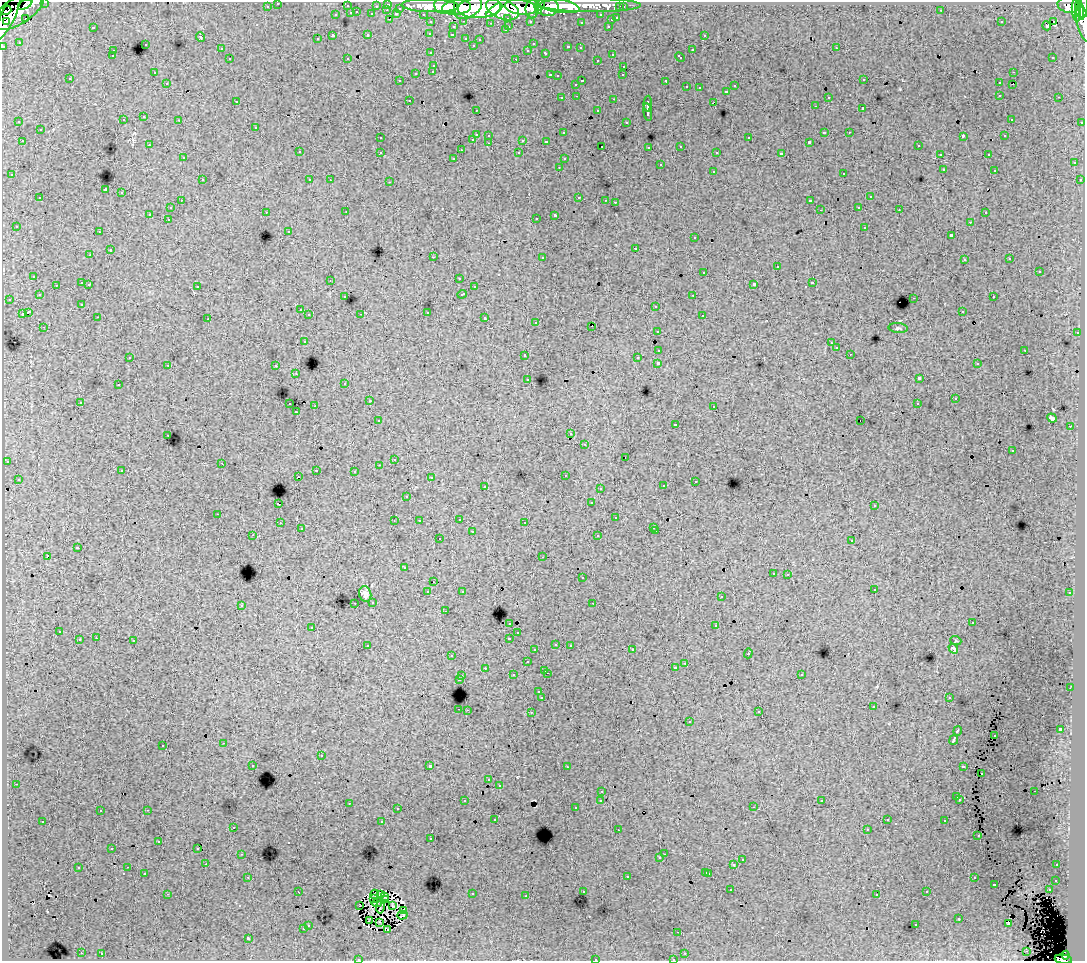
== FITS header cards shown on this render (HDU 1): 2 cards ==
NAXIS1  =                 1083
NAXIS2  =                  959

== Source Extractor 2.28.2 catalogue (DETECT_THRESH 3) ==
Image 1083 x 959 px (HDU 1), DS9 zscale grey, 1 PNG px = 1 image px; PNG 1087 x 963 px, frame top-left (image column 1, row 959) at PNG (2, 2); each listed source drawn as its Kron ellipse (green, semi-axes under 4 px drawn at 4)
Background 104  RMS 0.88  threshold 2.65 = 3 sigma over >= 5 px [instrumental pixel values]
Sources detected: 483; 4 with non-positive FLUX_AUTO (blend fragments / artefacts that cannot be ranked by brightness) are neither listed nor drawn; the other 479 listed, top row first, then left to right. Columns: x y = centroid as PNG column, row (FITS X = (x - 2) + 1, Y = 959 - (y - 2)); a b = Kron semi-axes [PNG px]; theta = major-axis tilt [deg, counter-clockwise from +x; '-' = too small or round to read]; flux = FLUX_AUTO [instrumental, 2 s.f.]
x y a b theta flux
45 2 3 2 - 2600
278 3 3 3 - 1800
25 4 8 3 32 37000
388 4 3 3 - 4300
540 5 5 4 - 48000
558 5 21 6 -11 150000
590 5 51 7 0 110000
1068 5 11 8 -15 80000
267 6 3 3 - 1100
347 6 3 3 - 670
376 6 3 2 - 710
430 6 28 6 -1 190000
445 6 10 8 -8 130000
1084 6 13 3 83 72000
457 7 14 7 6 190000
521 7 16 7 -6 240000
547 7 11 9 -2 160000
620 7 3 3 - 990
623 7 3 3 - 1800
400 8 3 3 - 650
468 8 15 8 30 160000
479 8 21 10 4 420000
503 9 17 10 -21 410000
532 9 9 6 89 150000
1080 9 9 3 -80 110000
387 10 3 2 - 240
494 10 10 4 37 93000
941 10 3 2 - 85
5 11 6 4 17 8800
18 11 29 13 31 220000
538 11 4 4 - 57000
1076 11 11 4 -83 140000
357 12 3 2 - 270
351 13 3 3 - 600
372 14 3 3 - 970
396 14 4 3 - 670
423 14 3 2 - 1500
336 15 3 3 - 360
601 15 3 3 - 1100
8 16 25 7 65 180000
25 18 2 2 - 390
508 18 3 3 - 870
617 18 3 3 - 410
390 19 3 2 - 330
611 20 3 3 - 310
464 21 3 2 - 280
530 21 3 3 - 1100
1054 21 3 2 - 190
6 22 3 3 - 62000
431 22 3 3 - 1500
581 22 3 2 - 70
1001 22 3 3 - 100
491 23 3 2 - 74
1084 24 19 6 -74 64000
509 26 3 2 - 360
608 26 3 2 - 360
1047 26 5 3 - 120
93 27 3 3 - 850
453 27 3 3 - 220
505 30 3 3 - 160
430 33 3 3 - 180
368 35 3 3 - 360
452 35 3 3 - 170
704 35 3 3 - 270
333 36 4 3 - 990
200 37 5 3 - 53
466 38 3 3 - 330
317 39 3 3 - 120
480 39 3 3 - 100
19 42 2 2 - 50
145 44 3 3 - 330
533 44 3 3 - 150
473 45 3 3 - 93
3 46 3 3 - 3500
568 47 3 3 - 280
580 48 3 3 - 150
836 48 3 2 - 170
221 49 3 3 - 200
528 50 3 3 - 180
692 50 3 3 - 420
113 51 3 2 - 140
431 53 3 3 - 230
546 53 3 3 - 390
612 54 3 3 - 380
112 56 3 3 - 200
680 57 5 3 - 270
1053 57 3 3 - 190
347 58 2 2 - 43
230 59 3 3 - 290
516 59 3 2 - 410
597 60 3 2 - 140
434 65 3 3 - 270
624 66 3 3 - 230
433 71 3 3 - 190
154 72 3 2 - 140
1013 72 3 2 - 210
416 73 3 3 - 390
550 75 3 2 - 490
623 75 3 2 - 77
557 76 3 3 - 150
70 79 3 2 - 77
864 80 3 2 - 100
400 81 3 2 - 150
582 81 3 2 - 490
666 81 4 3 - 760
167 83 3 2 - 140
999 83 3 3 - 220
576 84 3 3 - 200
1013 84 2 2 - 12
735 86 3 3 - 240
686 87 3 3 - 250
699 88 3 2 - 57
726 91 3 3 - 250
1000 95 3 2 - 190
577 96 3 2 - 170
828 97 3 3 - 130
1059 97 3 2 - 130
562 98 3 2 - 91
614 99 3 2 - 360
409 100 2 2 - 96
237 101 3 2 - 68
713 103 4 2 - 240
648 104 8 3 88 1700
815 106 3 2 - 76
863 108 3 3 - 970
476 110 3 2 - 59
598 111 3 3 - 220
648 112 9 3 -82 1800
144 117 3 3 - 290
1011 119 3 2 - 89
123 120 3 3 - 150
179 120 3 2 - 150
19 122 3 2 - 86
626 122 3 3 - 150
1082 122 3 3 - 460
256 127 3 3 - 250
40 130 3 3 - 280
824 132 3 3 - 670
849 132 3 2 - 180
563 133 3 3 - 160
476 134 3 3 - 720
489 135 3 3 - 280
963 136 4 2 - 420
1005 136 3 2 - 81
380 138 3 2 - 100
749 138 3 3 - 420
473 139 3 2 - 290
523 140 3 3 - 450
22 141 3 2 - 220
546 141 3 3 - 140
809 142 3 3 - 74
489 143 3 2 - 200
149 145 3 2 - 92
602 146 2 2 - 62
681 146 3 3 - 200
918 146 3 2 - 150
649 147 3 3 - 140
461 150 3 2 - 70
299 152 3 3 - 220
380 152 3 3 - 310
717 152 3 3 - 140
519 153 3 3 - 190
781 154 4 3 - 1600
940 154 3 2 - 71
988 154 3 2 - 200
183 158 3 3 - 150
454 158 3 3 - 130
564 159 2 2 - 50
1074 163 3 3 - 180
660 165 3 3 - 270
559 167 3 2 - 120
944 170 4 3 - 52
994 170 3 2 - 63
713 171 3 3 - 250
844 173 3 3 - 240
12 175 3 3 - 53
202 180 3 2 - 230
310 180 3 3 - 160
330 180 3 2 - 56
1080 180 3 2 - 110
390 182 3 2 - 420
105 190 3 3 - 7900
122 193 3 3 - 400
579 197 3 2 - 310
870 197 3 3 - 320
40 198 3 3 - 240
181 200 2 2 - 110
606 200 3 2 - 68
810 201 4 3 - 930
615 202 3 2 - 370
859 207 3 2 - 190
170 208 3 3 - 130
820 210 2 2 - 34
899 210 2 2 - 69
266 212 3 2 - 170
346 212 2 2 - 50
985 213 3 2 - 180
150 214 3 3 - 910
555 215 4 3 - 1800
536 218 3 2 - 170
168 219 3 2 - 240
970 222 3 3 - 140
16 226 3 3 - 80
865 227 3 3 - 280
289 231 3 3 - 130
99 232 3 2 - 190
951 235 3 3 - 840
695 238 3 3 - 150
636 248 3 3 - 450
110 250 3 2 - 370
90 255 3 2 - 130
433 257 2 2 - 410
542 257 3 3 - 170
1010 259 3 2 - 65
964 260 3 2 - 120
777 267 3 3 - 580
1039 271 3 3 - 380
704 272 3 3 - 350
34 276 3 3 - 190
459 278 3 2 - 64
330 280 3 2 - 30
82 283 3 3 - 650
813 283 3 3 - 230
89 284 3 2 - 310
754 284 4 3 - 1500
56 285 3 2 - 170
197 286 3 3 - 300
474 287 3 3 - 200
462 294 4 3 - 400
39 295 3 3 - 200
693 295 3 2 - 130
345 297 3 3 - 110
993 297 3 2 - 250
914 298 3 2 - 380
9 299 3 2 - 190
82 304 3 3 - 190
656 306 3 3 - 240
300 310 3 2 - 94
962 311 3 2 - 100
28 312 4 3 - 1100
427 312 3 3 - 400
22 314 3 3 - 410
361 314 2 2 - 36
309 315 3 3 - 180
702 315 3 3 - 230
98 317 3 2 - 170
485 318 3 3 - 320
208 319 3 2 - 53
536 322 3 3 - 130
592 326 2 2 - 31
44 327 3 2 - 120
898 328 9 5 -4 110
658 331 3 2 - 110
1077 333 3 2 - 200
304 341 3 3 - 300
831 343 3 2 - 51
836 348 3 3 - 200
659 350 4 3 - 530
1025 350 3 2 - 300
850 354 3 2 - 61
525 355 3 3 - 230
130 357 3 3 - 120
637 358 3 2 - 130
658 363 4 3 - 1700
977 364 3 2 - 77
168 365 3 2 - 150
276 366 3 3 - 340
296 374 3 2 - 50
528 379 3 2 - 120
919 379 4 3 - 2100
345 383 3 3 - 150
118 385 3 3 - 230
955 399 3 2 - 93
370 401 3 2 - 94
80 402 3 2 - 230
290 404 3 2 - 250
917 404 3 2 - 62
315 406 2 2 - 550
714 406 3 2 - 110
296 412 3 2 - 120
1052 418 5 3 - 95
378 421 3 3 - 140
860 421 2 2 - 74
675 424 3 3 - 85
1070 426 3 2 - 42
571 434 3 2 - 160
168 435 3 2 - 200
585 444 4 3 - 49
1012 451 2 2 - 42
625 457 2 2 - 26
394 459 2 2 - 51
7 461 3 2 - 79
222 463 3 2 - 110
379 465 3 2 - 120
316 470 3 2 - 280
122 471 3 3 - 210
354 471 3 2 - 91
565 475 3 2 - 68
298 476 3 2 - 10
431 478 3 3 - 140
18 479 3 3 - 160
695 481 3 2 - 160
485 486 3 2 - 240
663 486 3 3 - 160
600 488 3 2 - 120
407 496 3 3 - 83
591 503 3 2 - 68
278 504 3 3 - 1200
874 506 3 3 - 170
218 514 3 2 - 180
616 518 3 3 - 310
459 519 3 2 - 240
394 521 3 2 - 35
419 521 3 3 - 140
525 522 3 2 - 160
280 523 3 2 - 120
654 527 3 2 - 92
301 529 3 2 - 84
656 531 3 2 - 240
472 532 3 3 - 410
253 535 3 2 - 140
598 536 3 3 - 290
439 539 3 3 - 160
852 540 3 3 - 210
77 548 3 3 - 830
47 556 3 3 - 1200
543 557 3 2 - 140
404 568 3 3 - 180
773 573 3 3 - 150
788 574 3 2 - 130
582 578 3 3 - 290
433 582 2 2 - 190
874 589 3 2 - 160
462 591 3 3 - 180
428 592 3 3 - 330
1070 593 3 3 - 180
365 594 8 6 -76 230
721 597 3 3 - 150
373 602 3 3 - 220
355 603 3 2 - 170
593 603 2 2 - 33
241 605 3 3 - 320
445 611 3 2 - 75
509 623 3 3 - 180
972 623 3 2 - 110
716 626 3 3 - 470
312 627 3 3 - 190
59 632 3 2 - 120
518 633 3 2 - 140
96 638 3 2 - 84
509 638 3 3 - 510
79 640 3 3 - 460
134 641 3 3 - 590
956 641 5 3 - 56
556 644 3 2 - 88
570 645 3 3 - 190
368 646 4 3 - 240
953 649 5 3 - 110
535 650 3 3 - 220
632 650 3 2 - 200
748 653 5 3 - 470
451 656 3 2 - 190
527 662 3 3 - 160
685 663 3 2 - 130
485 668 3 2 - 180
675 668 3 3 - 130
545 670 3 2 - 360
547 673 3 2 - 420
801 674 3 3 - 230
513 675 3 3 - 280
462 676 3 2 - 210
459 679 3 3 - 1000
1070 688 2 2 - 52
539 692 3 3 - 160
542 698 3 3 - 1500
949 698 3 3 - 160
873 707 3 2 - 170
459 709 3 2 - 200
467 710 3 2 - 120
531 712 3 2 - 230
759 712 3 3 - 47
689 722 3 3 - 130
1060 729 3 3 - 1400
958 731 4 3 - 590
995 736 2 2 - 57
954 740 5 3 - 2300
223 743 3 2 - 200
163 745 3 3 - 290
321 756 3 2 - 350
253 766 3 2 - 62
429 766 3 3 - 2400
963 766 4 3 - 640
567 767 3 2 - 120
981 773 2 2 - 55
489 780 3 2 - 90
16 784 3 2 - 190
499 785 3 3 - 260
602 791 3 2 - 220
1034 791 3 2 - 170
957 797 3 3 - 340
960 799 3 3 - 180
601 800 3 3 - 150
465 801 3 2 - 140
822 801 3 3 - 80
349 803 3 2 - 250
754 807 3 2 - 120
575 808 3 3 - 180
397 809 3 2 - 60
147 810 3 2 - 390
100 811 3 2 - 150
495 819 3 2 - 95
887 819 3 3 - 86
43 821 3 2 - 110
945 821 3 3 - 220
382 822 3 3 - 550
233 827 3 2 - 170
867 829 3 3 - 80
618 830 3 2 - 64
978 835 3 2 - 100
431 839 3 2 - 150
159 842 2 2 - 51
198 848 3 2 - 98
112 849 3 3 - 140
242 854 3 2 - 160
664 854 3 2 - 170
660 858 3 3 - 140
742 860 3 3 - 270
206 864 2 2 - 120
734 864 3 3 - 730
1057 865 3 2 - 130
128 867 3 2 - 220
78 868 3 3 - 310
706 872 3 3 - 310
144 873 3 2 - 280
709 873 3 3 - 470
627 876 3 3 - 270
248 877 3 2 - 150
974 878 3 2 - 220
1056 880 3 3 - 83
995 884 3 3 - 450
731 890 3 2 - 160
1049 890 3 2 - 200
298 891 2 2 - 30
583 891 3 2 - 110
927 892 3 2 - 77
167 894 3 2 - 690
375 894 5 2 - 48
381 894 3 3 - 94
472 894 3 2 - 350
877 894 3 3 - 110
385 896 3 2 - 67
526 896 3 2 - 87
373 899 2 2 - 67
386 900 4 2 - 75
377 903 5 2 - 48
359 905 3 2 - 53
393 906 3 2 - 58
380 907 7 2 82 52
404 911 4 2 - 84
402 915 5 2 - 11
959 918 3 3 - 290
369 921 3 2 - 80
379 922 3 2 - 46
1008 923 3 2 - 50
308 925 3 3 - 160
916 925 3 3 - 210
303 929 3 3 - 200
388 929 3 2 - 76
678 932 3 2 - 39
248 938 3 3 - 1300
1027 951 3 2 - 55
81 953 3 2 - 81
685 953 3 2 - 170
102 954 3 2 - 340
1066 955 4 3 - 28000
358 959 3 2 - 82
595 959 3 2 - 340
673 959 3 2 - 170
1063 959 9 4 -7 67000
At the frame edge (FLAGS 8, measured only in part): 9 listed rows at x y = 45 2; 278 3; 1084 6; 1084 24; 3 46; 358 959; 595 959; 673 959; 1063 959
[4 non-positive-flux detections neither listed nor drawn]